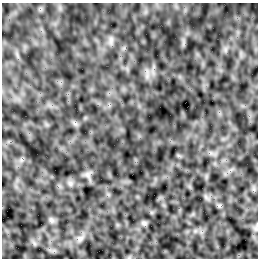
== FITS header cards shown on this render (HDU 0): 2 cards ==
NAXIS1  =                  256 /Number of positions along axis 1
NAXIS2  =                  256 /Number of positions along axis 2

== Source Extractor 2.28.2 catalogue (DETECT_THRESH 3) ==
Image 256 x 256 px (HDU 0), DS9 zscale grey, 1 PNG px = 1 image px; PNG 260 x 260 px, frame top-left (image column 1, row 256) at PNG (2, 3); no overlay
Background 2.34e-04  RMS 0.0035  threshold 0.0105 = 3 sigma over >= 5 px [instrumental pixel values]
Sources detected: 8; all 8 listed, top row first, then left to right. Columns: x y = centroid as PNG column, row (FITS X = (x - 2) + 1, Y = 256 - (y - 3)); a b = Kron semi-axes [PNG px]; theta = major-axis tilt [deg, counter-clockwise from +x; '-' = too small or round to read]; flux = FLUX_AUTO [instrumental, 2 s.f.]
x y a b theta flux
111 40 13 6 86 0.99
75 124 7 4 -19 0.55
87 175 8 8 - 0.94
70 183 8 7 - 0.75
51 220 9 6 -27 0.63
144 223 8 6 -2 0.51
256 228 7 4 72 0.49
80 238 10 8 32 1